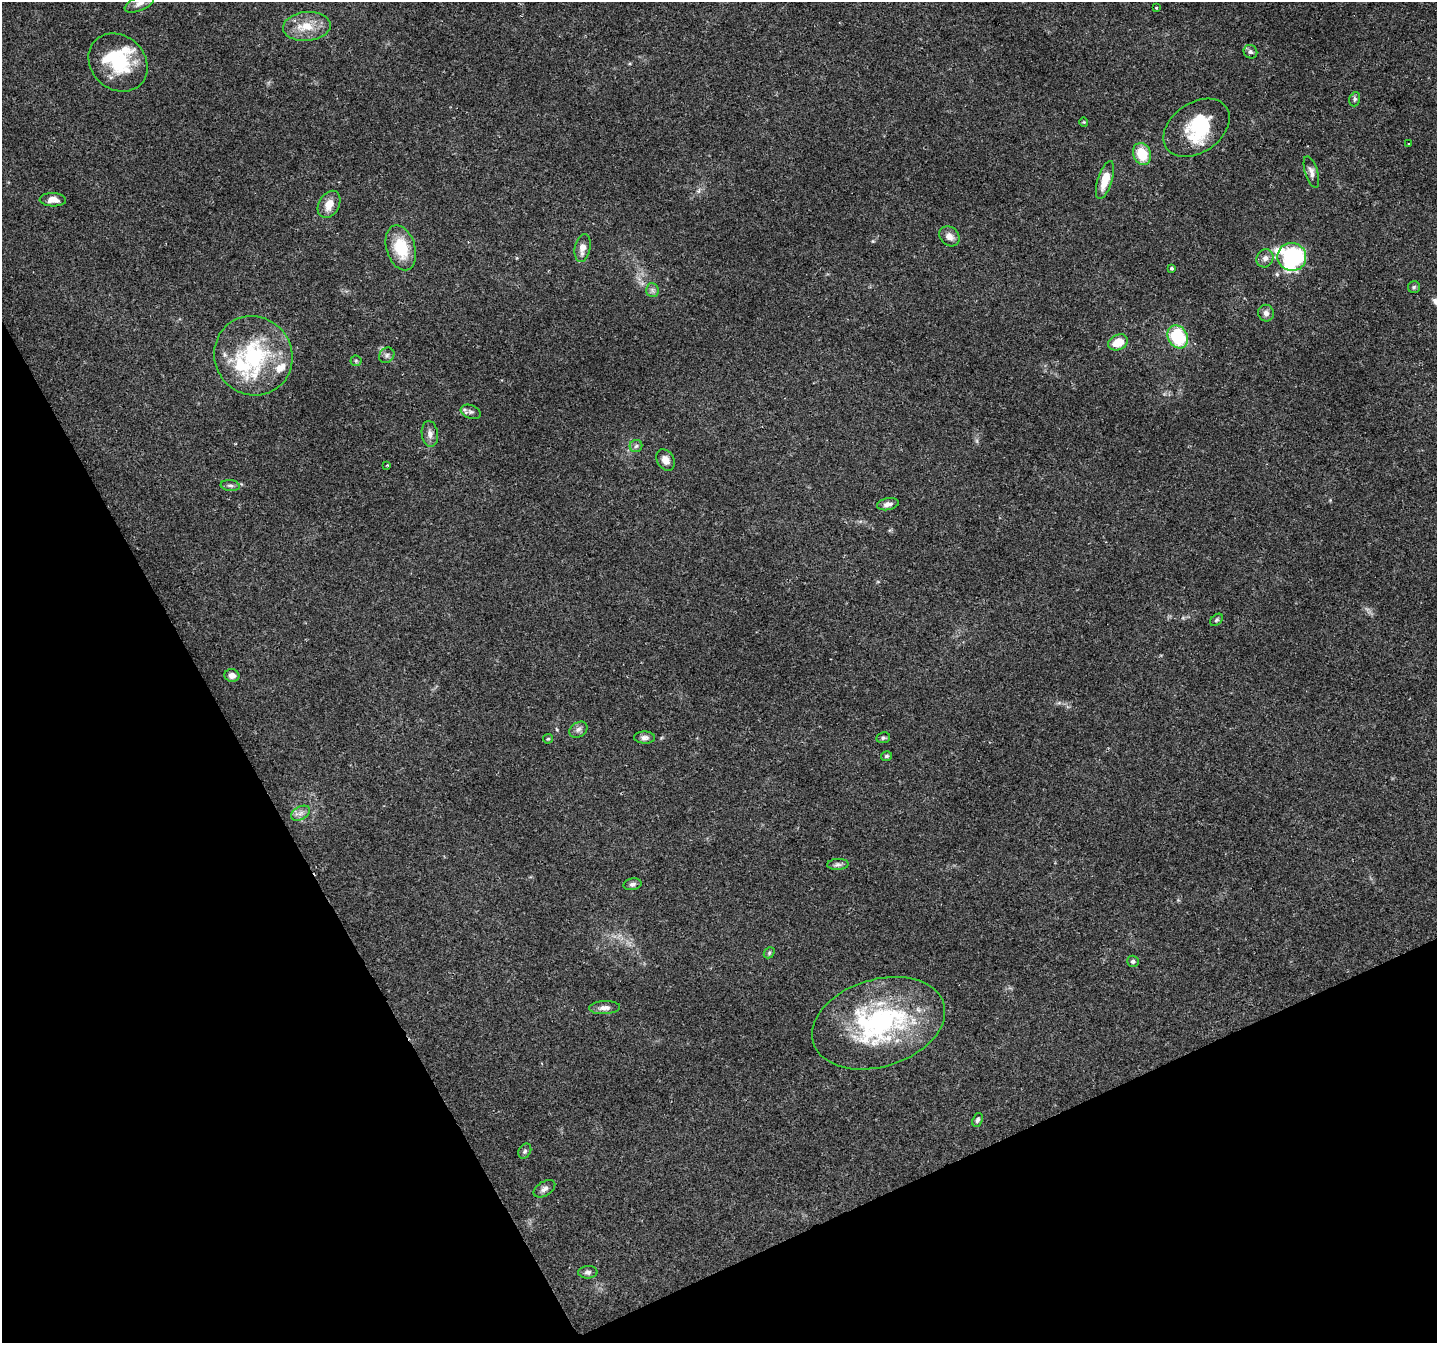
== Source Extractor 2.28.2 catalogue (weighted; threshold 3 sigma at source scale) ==
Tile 14 of 4 x 4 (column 2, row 4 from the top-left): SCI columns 1437-2871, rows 159-1499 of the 5740 x 5617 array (HDU 1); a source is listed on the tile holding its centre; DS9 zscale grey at full resolution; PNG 1439 x 1345 px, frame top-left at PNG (2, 2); each listed source drawn as its Kron ellipse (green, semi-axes under 4 px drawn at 4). Shown black and unused: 25% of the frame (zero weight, under 2 of 3 exposures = <1% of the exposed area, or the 3 px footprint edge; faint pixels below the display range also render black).
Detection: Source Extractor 2.28.2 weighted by HDU 2 'WHT'; one run over the whole footprint, this tile lists its part. Background 0.0931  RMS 0.0052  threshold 0.0235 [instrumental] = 3 sigma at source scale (4.5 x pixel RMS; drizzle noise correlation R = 1.50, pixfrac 1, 0.0396/0.0396 arcsec/px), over >= 5 px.
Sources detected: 59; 2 inside a brighter object's white glare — neither listed nor drawn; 4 inside a brighter listed object's ellipse — not listed separately; the other 53 listed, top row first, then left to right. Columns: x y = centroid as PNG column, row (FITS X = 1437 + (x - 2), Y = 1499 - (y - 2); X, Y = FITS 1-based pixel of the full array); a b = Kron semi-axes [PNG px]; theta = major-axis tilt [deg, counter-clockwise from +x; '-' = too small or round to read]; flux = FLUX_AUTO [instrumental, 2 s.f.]
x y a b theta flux
139 3 16 7 24 2.9
1156 8 3 2 - 0.48
307 26 24 14 4 11
1250 52 7 6 - 1.4
118 62 32 27 -42 30
1355 99 7 5 73 1
1084 122 4 4 - 0.53
1196 128 36 25 34 29
1409 143 3 2 - 0.52
1142 154 11 8 -69 14
1311 172 16 6 -73 2.6
1105 180 20 7 73 9.6
53 200 13 6 -2 4.3
329 204 14 10 61 6.6
949 236 11 9 -44 3.4
401 248 23 14 -74 19
583 248 14 7 79 4.4
1292 257 14 14 - 81
1265 258 9 8 - 2.6
1171 268 3 3 - 0.81
1414 287 6 6 - 0.92
652 290 7 6 - 1.5
1266 313 8 8 - 2.4
1178 337 12 9 -60 32
1118 342 10 7 25 9
387 355 8 7 - 1.6
253 356 40 38 -55 53
356 361 5 5 - 0.85
471 412 10 6 -21 1.8
430 434 13 8 -83 3
636 446 6 6 - 1.2
666 460 11 8 -59 4.1
387 465 3 3 - 0.56
230 486 9 5 -6 1.5
888 504 11 6 10 2.4
1217 620 7 5 42 1
232 675 7 6 - 3.1
578 730 10 7 33 2
645 738 10 6 -1 1.8
883 738 7 5 11 1
548 739 5 4 - 0.63
886 756 5 4 - 1
300 813 10 6 27 2.5
838 864 11 5 2 1.5
632 884 9 6 11 1.6
769 953 6 4 48 0.86
1133 961 6 5 - 1.2
605 1008 15 6 2 3.1
878 1023 68 43 17 94
977 1120 7 5 69 1.3
525 1151 8 6 60 1.2
544 1189 12 7 32 2.3
588 1272 9 6 1 1.6
Isophote crosses this tile's border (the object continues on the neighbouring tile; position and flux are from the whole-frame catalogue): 1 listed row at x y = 139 3